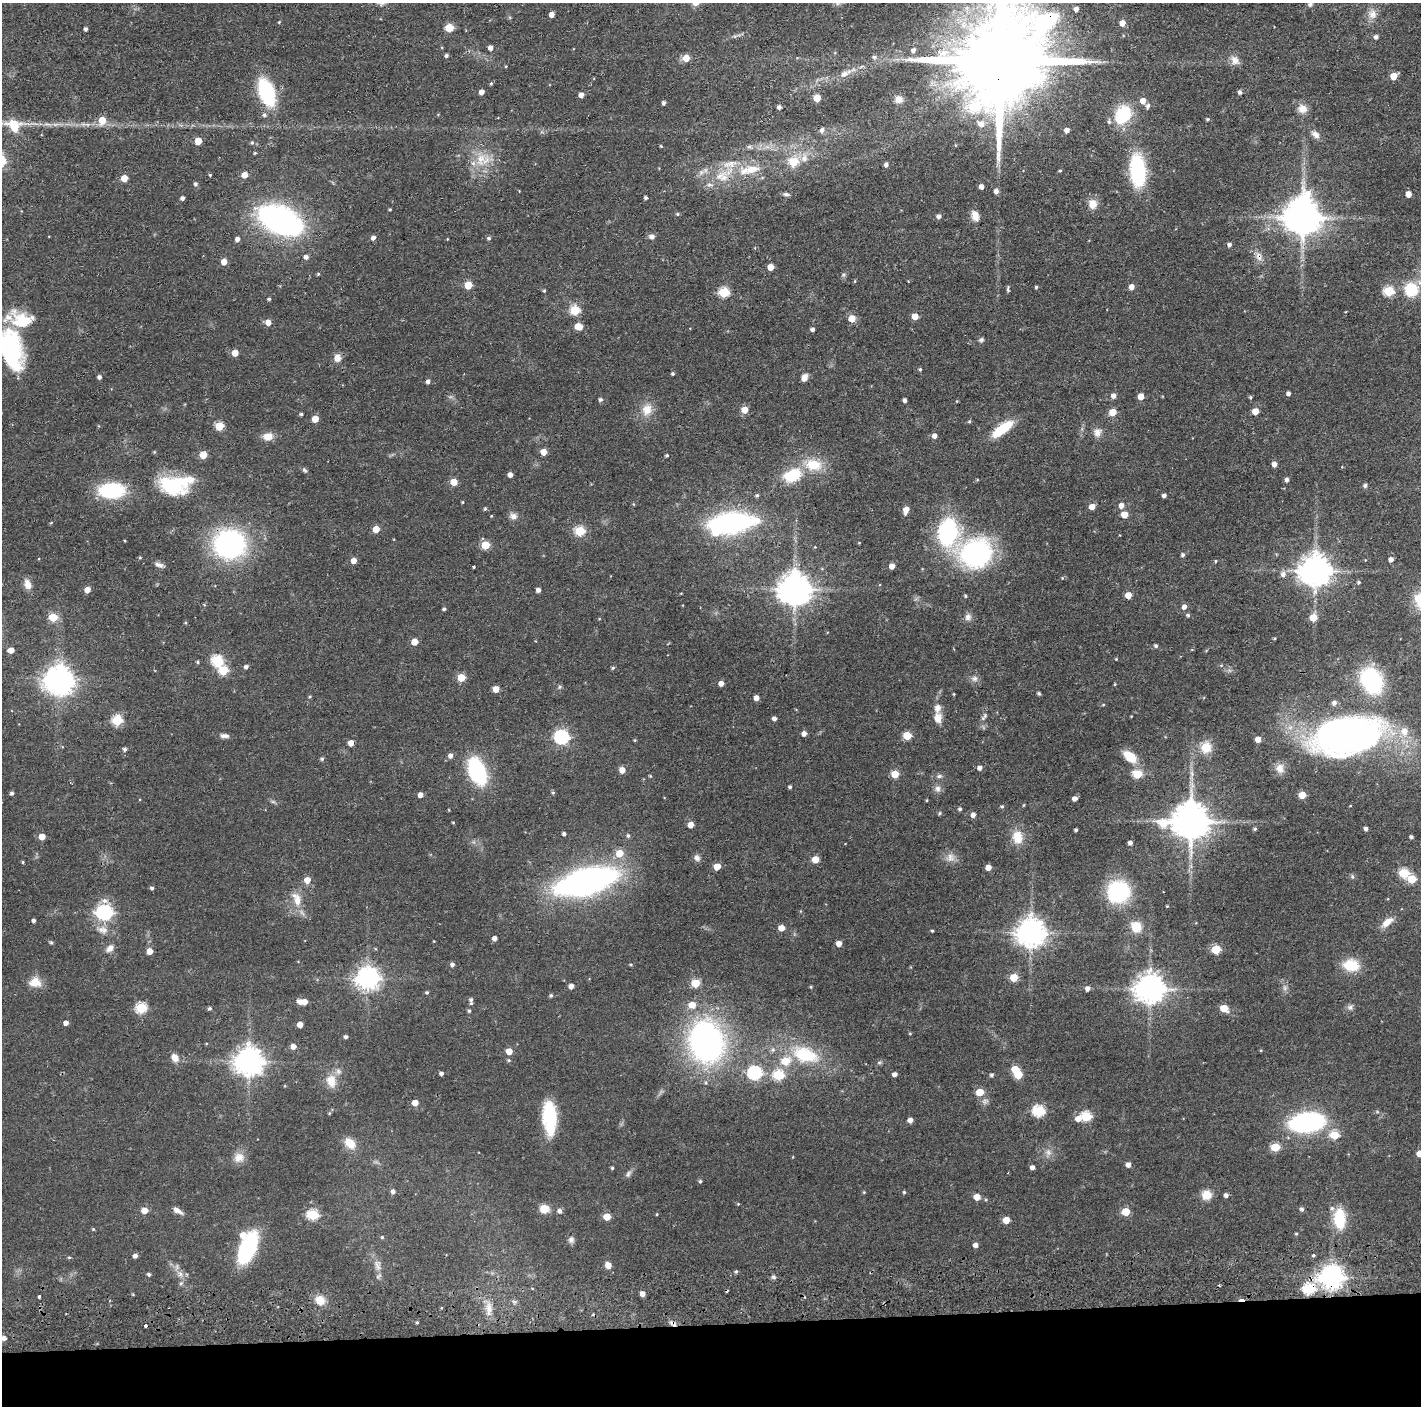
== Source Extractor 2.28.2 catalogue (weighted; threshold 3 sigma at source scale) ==
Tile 8 of 3 x 3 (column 2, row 3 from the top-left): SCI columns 1423-2841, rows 91-1494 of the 4264 x 4394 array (HDU 1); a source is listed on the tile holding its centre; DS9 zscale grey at full resolution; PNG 1423 x 1408 px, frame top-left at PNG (2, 3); no overlay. Shown black and unused: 6% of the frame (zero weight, under 2 of 3 exposures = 3% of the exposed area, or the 3 px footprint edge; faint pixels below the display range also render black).
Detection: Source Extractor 2.28.2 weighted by HDU 2 'WHT'; one run over the whole footprint, this tile lists its part. Background 0.0456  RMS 0.0065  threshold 0.0294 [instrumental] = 3 sigma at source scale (4.5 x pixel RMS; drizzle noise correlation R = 1.50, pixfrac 1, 0.05/0.05 arcsec/px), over >= 5 px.
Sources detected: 419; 6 inside a brighter object's white glare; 4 cosmic-ray / hot-pixel residue — not listed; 12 inside a brighter listed object's ellipse — not listed separately; the other 397 listed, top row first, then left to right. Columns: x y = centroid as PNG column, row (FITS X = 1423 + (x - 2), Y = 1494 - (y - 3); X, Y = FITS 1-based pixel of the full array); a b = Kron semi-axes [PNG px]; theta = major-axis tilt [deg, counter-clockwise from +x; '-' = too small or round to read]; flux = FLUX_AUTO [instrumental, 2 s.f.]
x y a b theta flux
1310 4 8 6 39 1.7
1076 9 4 4 - 2.9
552 14 4 4 - 4.2
1372 14 14 11 -81 5.5
279 22 3 3 - 0.49
1122 23 5 5 - 5.1
449 28 5 5 - 21
86 29 4 3 - 1.7
1376 37 4 4 - 2
490 47 5 4 - 3
913 50 5 5 - 2.3
446 55 4 4 - 1.4
874 57 6 5 - 1.5
686 58 6 5 - 8.9
1235 60 13 10 -53 4.7
1000 61 31 21 77 19000
506 66 4 3 - 0.5
845 73 19 7 24 5.7
1394 76 5 5 - 10
491 83 4 4 - 0.84
267 92 24 13 -71 55
481 92 4 4 - 3.8
1240 92 5 4 - 1.6
581 95 5 4 - 3.7
817 98 5 5 - 12
898 99 11 10 - 4.5
1143 101 6 5 - 5.3
664 103 4 4 - 1.6
1148 106 6 5 - 1.9
779 107 4 4 - 2.1
1302 109 12 11 - 5.7
438 114 5 3 - 0.51
264 115 6 6 - 1.6
1123 115 15 11 60 41
1207 119 4 3 - 0.98
102 120 7 6 - 11
1109 122 6 5 - 1.4
981 124 8 7 - 5.3
14 125 18 14 -18 16
822 130 6 5 - 2.1
1067 130 5 4 - 3.7
1315 134 12 7 -38 3.6
198 141 5 5 - 12
252 143 5 5 - 0.94
661 146 4 3 - 0.62
749 147 7 6 - 1.6
255 153 4 4 - 0.58
804 158 12 9 78 5.1
481 159 18 13 55 13
794 162 6 6 - 22
730 164 26 10 11 13
886 165 4 4 - 2.1
751 169 20 11 8 14
1060 171 4 3 - 0.73
1138 171 26 12 -85 68
210 175 3 3 - 0.65
244 175 5 4 - 7.7
719 176 23 10 42 12
124 178 5 5 - 7.5
195 184 5 4 - 1.4
981 186 4 4 - 3.4
996 191 5 5 - 2.8
786 194 8 5 -7 1.5
1408 194 5 4 - 5.8
182 198 4 4 - 1.9
646 198 4 3 - 1.3
1093 204 11 10 - 6.6
390 209 3 3 - 0.73
677 214 5 4 - 0.84
975 215 12 8 -74 5.6
939 216 5 4 - 2.6
1303 217 11 11 - 1700
280 220 32 17 -25 230
652 236 6 6 - 2.9
373 238 5 4 - 2.7
489 238 5 5 - 1.2
237 239 5 4 - 2.7
1229 245 4 4 - 1.8
1259 256 13 7 -68 4
306 257 5 5 - 2.4
224 262 5 5 - 5.8
770 267 5 5 - 7.5
318 274 4 3 - 0.9
843 275 6 5 - 1.2
855 281 5 3 - 0.57
468 285 5 5 - 17
1036 287 4 3 - 0.84
1131 287 5 5 - 4.3
1008 289 6 3 -84 1.4
1411 290 13 12 - 25
544 291 4 3 - 0.82
1389 291 6 5 - 37
724 292 5 5 - 44
269 299 3 3 - 0.95
575 310 5 5 - 33
915 316 5 5 - 8
852 318 5 5 - 9.6
22 320 28 19 -13 24
268 322 5 5 - 5.6
578 326 6 5 - 11
813 329 4 4 - 1.9
981 340 7 5 26 1.3
11 349 42 22 -76 74
235 353 5 4 - 7.8
337 358 10 8 -83 4.3
920 369 4 4 - 1
672 374 3 3 - 0.94
99 377 4 4 - 2
804 378 8 6 70 4
428 381 4 4 - 2.2
1288 393 4 4 - 1.8
1114 396 6 5 - 3.1
1141 396 5 4 - 7.2
1250 397 4 4 - 0.83
600 399 5 5 - 1.5
905 400 4 3 - 1.8
647 409 16 14 79 8.7
745 410 5 5 - 8.3
1255 411 5 5 - 9
1113 412 5 5 - 14
301 414 4 3 - 0.97
315 419 5 5 - 10
969 421 5 4 - 0.74
219 426 5 5 - 23
1002 429 21 8 37 27
1097 433 12 10 85 4.3
268 436 10 8 10 6.8
934 436 5 5 - 3.5
543 452 5 5 - 7.1
203 455 5 5 - 14
667 455 3 3 - 1
1274 464 5 5 - 3.4
813 465 25 16 -13 18
304 470 8 5 -51 1.3
510 475 4 4 - 3.3
793 475 22 14 23 25
1287 480 4 4 - 2.2
454 482 5 5 - 12
1365 485 5 4 - 1.5
176 487 35 22 -43 25
112 490 27 16 3 42
757 495 5 4 - 1.2
1164 495 4 4 - 1.9
463 502 4 3 - 0.61
633 504 5 3 - 0.51
1121 506 5 5 - 3.9
1092 507 5 4 - 6.8
485 509 5 4 - 0.87
906 510 7 5 73 6.4
1124 514 5 5 - 10
491 516 3 2 - 0.45
513 516 10 8 -18 3.1
731 523 29 12 6 190
376 529 5 5 - 10
580 531 5 5 - 39
948 532 17 12 82 100
229 544 26 24 3 130
485 545 5 5 - 20
815 547 3 3 - 0.44
975 553 33 28 6 100
1183 555 5 4 - 1.5
140 557 4 3 - 0.66
1391 559 4 4 - 2.9
354 560 5 4 - 5.4
1215 561 4 4 - 0.71
159 565 11 6 -16 2.6
892 566 4 4 - 5.2
474 567 3 3 - 1.1
1315 571 10 9 - 1200
1283 574 7 7 - 3
1062 578 4 4 - 0.79
1358 582 4 4 - 1
28 584 13 8 -71 5.2
795 589 10 9 - 1200
87 590 5 5 - 5.4
538 590 4 4 - 2.7
1128 595 5 5 - 7.7
965 596 5 3 - 0.81
1184 607 5 5 - 3.2
444 609 4 3 - 1.1
1188 615 5 5 - 1.2
53 617 5 5 - 22
968 617 10 9 - 3.1
1313 617 5 5 - 13
1274 638 3 3 - 0.6
414 642 5 5 - 9.1
1156 646 5 4 - 1.2
11 650 5 4 - 5.4
1116 659 3 3 - 0.48
217 660 6 6 - 53
197 662 4 3 - 0.86
246 667 5 4 - 1.8
613 668 5 4 - 0.93
223 670 5 5 - 31
461 677 5 5 - 17
57 678 9 7 27 580
974 678 9 8 - 2.7
1371 681 18 13 -65 90
721 683 4 4 - 3.9
1115 684 4 3 - 0.58
560 687 6 4 46 0.96
496 689 5 4 - 8.1
1039 693 4 3 - 1
954 694 3 3 - 0.5
310 696 4 3 - 0.59
756 698 5 4 - 4.1
1334 703 6 6 - 2.4
1103 705 5 3 - 0.56
984 717 12 5 52 2
774 718 4 4 - 2.2
938 718 14 10 -86 5.5
117 720 5 5 - 45
804 734 5 4 - 3.2
907 735 5 5 - 21
225 736 12 6 -6 2.7
1347 736 65 31 11 310
562 737 6 6 - 130
1258 739 5 4 - 6
635 740 4 4 - 0.62
351 743 4 4 - 5.1
1206 747 13 11 71 12
125 749 5 4 - 1.7
450 755 5 5 - 2.7
1130 756 17 10 -40 13
322 759 5 4 - 1.1
980 768 5 5 - 2.7
1280 768 13 12 - 5.6
622 770 5 5 - 5.5
477 771 21 12 -68 73
895 774 5 5 - 15
1137 774 5 5 - 28
1192 774 9 6 -83 2.5
650 776 4 4 - 0.6
939 776 8 5 2 1.6
790 787 4 4 - 1.1
938 789 10 8 -88 2.8
12 793 4 4 - 1.4
553 793 5 5 - 0.84
420 795 4 4 - 3.9
1302 795 5 5 - 12
1075 798 5 4 - 3.2
927 800 4 2 - 0.47
273 802 7 4 -19 1.1
1024 805 5 3 - 0.54
1002 806 5 4 - 0.97
960 809 4 4 - 1.2
939 813 5 4 - 0.9
973 815 5 4 - 3.1
1191 821 11 10 - 2000
453 822 4 3 - 0.54
691 825 5 4 - 6.8
1366 828 4 4 - 1.8
1255 829 4 4 - 1.1
1076 830 3 3 - 1.2
564 834 4 4 - 1.5
628 835 5 5 - 1.4
42 836 5 4 - 8.4
1017 837 17 13 -82 11
1411 837 3 3 - 1.2
1130 843 4 4 - 2.1
619 853 6 6 - 11
697 858 9 7 -65 2.5
950 858 13 12 - 5
815 859 5 5 - 12
23 862 4 3 - 0.65
717 866 5 4 - 12
988 867 5 4 - 5.4
1404 873 5 5 - 29
1352 876 6 5 - 1.1
1412 879 5 5 - 22
307 880 5 5 - 6.9
586 882 45 18 15 280
152 888 4 3 - 1.1
1118 892 19 19 - 58
297 899 22 11 -69 9.5
104 901 7 7 - 2.8
104 912 7 6 - 190
34 920 4 4 - 1.6
1387 922 14 7 41 6.8
1136 927 12 11 - 11
781 928 5 4 - 7
102 930 17 10 -12 6
932 931 3 3 - 0.73
1031 932 9 8 - 950
495 938 4 4 - 3.1
434 941 3 2 - 0.41
51 942 5 4 - 0.84
839 943 5 4 - 4.9
110 948 11 7 44 3.5
1216 949 5 5 - 29
150 951 5 4 - 7.4
452 964 5 4 - 1.9
1351 965 16 12 -6 18
1014 977 5 5 - 17
368 978 8 7 - 530
35 982 15 12 2 8.2
695 983 5 5 - 22
571 986 4 4 - 4.3
810 987 5 3 - 0.61
1088 988 5 4 - 3
1285 988 9 6 -90 2.3
1150 989 9 8 - 970
427 992 4 4 - 1
551 995 5 4 - 1.1
471 999 5 5 - 1.4
299 1001 7 5 -52 2.8
305 1001 5 5 - 4.9
692 1005 6 5 - 8.8
1350 1007 8 7 - 2
141 1008 6 5 - 47
210 1008 5 4 - 1.2
1224 1008 6 5 - 15
469 1011 5 4 - 1.1
66 1023 4 4 - 3.2
300 1024 5 4 - 5.7
910 1034 5 3 - 0.53
346 1037 4 4 - 1.8
706 1042 30 24 -76 240
293 1046 5 5 - 4.2
1261 1050 4 3 - 0.59
509 1051 5 5 - 7.7
805 1055 35 19 -17 37
175 1058 9 7 -53 5.7
509 1060 5 4 - 0.93
249 1061 9 8 - 870
879 1062 6 4 1 1
441 1073 4 4 - 1.7
755 1073 7 6 - 100
895 1074 4 4 - 2.8
779 1075 6 5 - 45
992 1075 4 4 - 1.2
1018 1075 5 5 - 19
331 1081 18 13 -75 8.6
980 1092 5 5 - 16
985 1101 10 7 28 2.3
415 1103 4 4 - 7.8
1039 1111 6 6 - 61
1086 1116 6 5 - 42
550 1117 32 12 -87 42
1078 1119 7 6 - 4.4
910 1120 4 4 - 3.9
1306 1122 23 14 17 110
1335 1135 5 5 - 26
350 1143 14 9 -45 9.7
1275 1147 5 5 - 24
1048 1152 10 8 -66 3.3
1419 1153 5 4 - 5.6
239 1157 14 13 - 6.3
1128 1164 5 4 - 3.3
1032 1167 4 4 - 2.6
612 1168 4 3 - 0.93
628 1174 11 6 55 1.9
700 1181 4 4 - 1.1
393 1191 5 5 - 2.4
864 1192 5 3 - 0.57
904 1192 4 4 - 0.81
1207 1195 11 10 - 8.1
1226 1195 4 4 - 2.3
977 1197 5 5 - 8.5
738 1204 4 4 - 0.51
544 1209 10 9 - 7.5
1302 1209 5 4 - 1.6
144 1210 5 5 - 8.4
177 1210 12 5 -32 3.8
560 1211 5 5 - 2.3
1126 1212 5 5 - 19
657 1214 4 2 - 0.5
313 1215 6 5 - 47
607 1217 5 5 - 12
1340 1219 19 11 -87 27
1006 1220 5 5 - 10
93 1229 4 3 - 0.63
1296 1234 4 4 - 0.69
382 1237 5 4 - 0.8
571 1240 8 7 - 2.3
976 1245 4 4 - 3.3
248 1248 23 11 67 91
1313 1255 3 3 - 1.9
135 1256 4 4 - 2.6
69 1257 5 4 - 0.72
608 1265 5 5 - 8.1
378 1266 15 9 -89 4.8
736 1271 5 4 - 0.98
149 1274 4 4 - 1.4
180 1274 9 7 -75 3.2
773 1277 7 5 -27 1.4
1332 1277 8 7 - 590
181 1283 7 5 42 1.4
1309 1289 6 6 - 55
642 1294 4 4 - 3.8
39 1296 3 3 - 10
320 1300 12 11 - 8
514 1302 6 5 - 1.3
489 1309 20 7 -89 6.1
417 1322 4 3 - 0.84
673 1323 10 6 -28 2.5
4 1338 4 4 - 3
Overlapping masked pixels (flux is a lower limit): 8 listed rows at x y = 1000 61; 1259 256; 229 544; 1347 736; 1191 821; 1332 1277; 1309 1289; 673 1323
Isophote crosses this tile's border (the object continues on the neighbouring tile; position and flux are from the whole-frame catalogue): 4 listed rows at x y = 1310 4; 1000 61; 11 349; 1419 1153